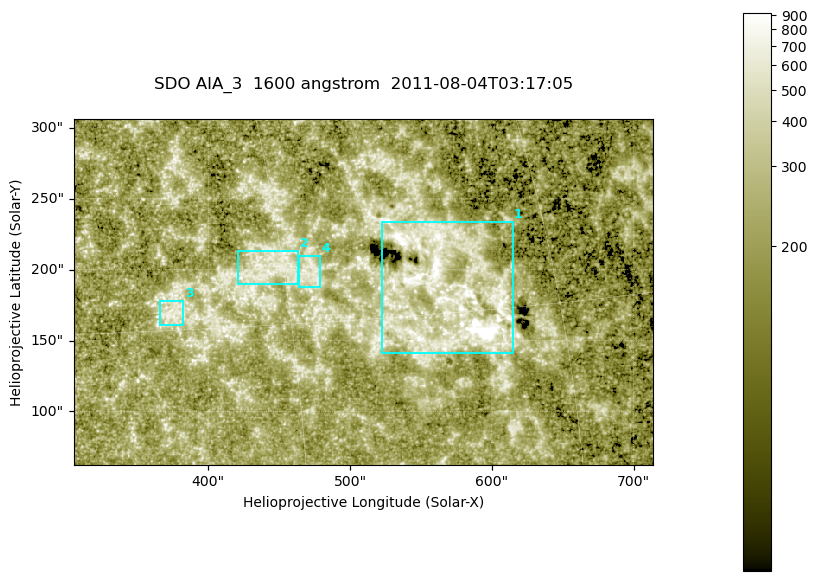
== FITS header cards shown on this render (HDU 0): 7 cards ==
TELESCOP= 'SDO     '           /
INSTRUME= 'AIA_3   '           /
WAVELNTH=                 1600 /
WAVEUNIT= 'angstrom'           /
DATE-OBS= '2011-08-04T03:17:05.120' /
CTYPE1  = 'HPLN-TAN'           /
CTYPE2  = 'HPLT-TAN'           /

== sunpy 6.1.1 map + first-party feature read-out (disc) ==
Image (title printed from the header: SDO AIA_3  1600 angstrom  2011-08-04T03:17:05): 670 x 401 px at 0.609 arcsec/px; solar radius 946 arcsec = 1552 px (partial field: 3.6% of the solar disc is inside the frame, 100% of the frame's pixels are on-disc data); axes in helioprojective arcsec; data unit not stated in the header (colour bar unlabelled)
Pointing: header CRPIX1/2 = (2047.81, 2050.03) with CRVAL1/2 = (0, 0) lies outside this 670 x 401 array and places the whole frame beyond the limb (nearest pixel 1.39 R_sun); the SolarSoft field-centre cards XCEN/YCEN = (509.2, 184.3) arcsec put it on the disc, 2032 arcsec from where CRPIX/CRVAL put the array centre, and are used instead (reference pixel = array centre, CRVAL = XCEN/YCEN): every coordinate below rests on XCEN/YCEN
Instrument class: DISC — disc imager (sunpy class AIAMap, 1600 A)
Bright regions (active regions / flare kernels): reference = the on-disc median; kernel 5 px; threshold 5 sigma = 331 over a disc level ~211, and >= 1.15x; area >= 268 px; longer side >= 5 px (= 3 arcsec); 4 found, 4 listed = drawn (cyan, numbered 1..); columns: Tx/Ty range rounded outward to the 2 arcsec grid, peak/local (2 s.f.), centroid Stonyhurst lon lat
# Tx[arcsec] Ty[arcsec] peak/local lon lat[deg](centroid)
1 522..616 140..234 37 +39 +16
2 420..464 190..214 3.3 +29 +17
3 366..384 160..178 3.2 +24 +16
4 464..480 186..210 3.2 +31 +17